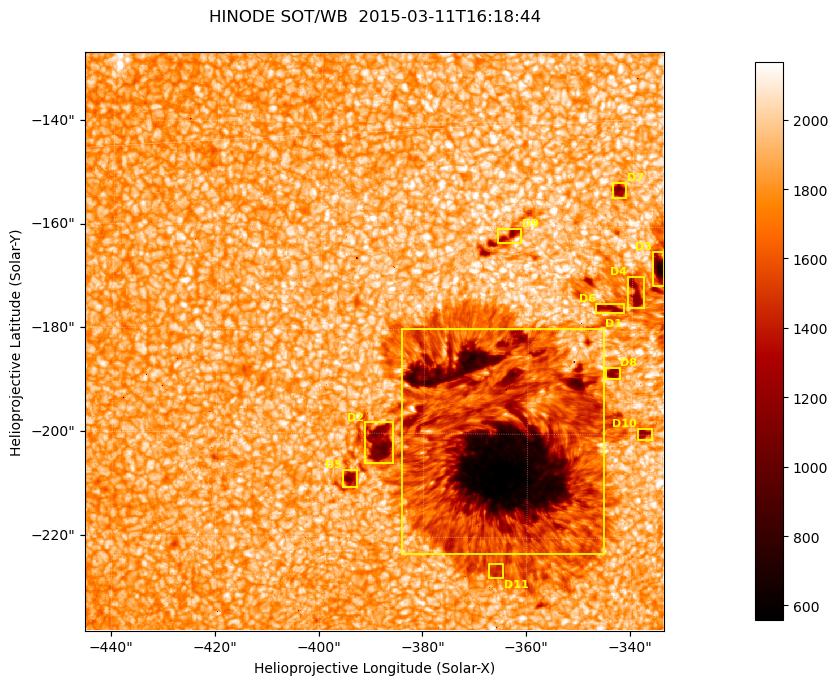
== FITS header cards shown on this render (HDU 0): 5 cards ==
TELESCOP= 'HINODE'
INSTRUME= 'SOT/WB'
DATE_OBS= '2015-03-11T16:18:44.930'
CTYPE1  = 'Solar-X'
CTYPE2  = 'Solar-Y'

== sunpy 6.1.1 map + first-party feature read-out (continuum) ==
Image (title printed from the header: HINODE SOT/WB  2015-03-11T16:18:44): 1024 x 1024 px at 0.109 arcsec/px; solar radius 966 arcsec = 8862 px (partial field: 0.4% of the solar disc is inside the frame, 100% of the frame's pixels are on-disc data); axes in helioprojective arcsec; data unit not stated in the header (colour bar unlabelled)
Orientation: roll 0.412 deg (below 1 deg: not rotated)
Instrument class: CONTINUUM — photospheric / low-chromospheric filtergram (red cont 6684): granulation and sunspots, dark-feature search
Dark features (sunspots / pores): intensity divided by the frame's on-disc median (partial field: no limb-darkening profile); reference = the frame's on-disc median (the 8%-of-disc-diameter window exceeds this field); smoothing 3 px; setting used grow <= 0.8, no closing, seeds <= 0.8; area >= 262 px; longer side >= 12 px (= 1.3 arcsec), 6 px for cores <= 0.7; partial field; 11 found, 11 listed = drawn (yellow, D1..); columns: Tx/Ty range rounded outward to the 1 arcsec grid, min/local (2 s.f., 1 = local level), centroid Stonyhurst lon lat
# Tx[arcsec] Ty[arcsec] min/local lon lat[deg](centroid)
D1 -385..-345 -224..-179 0.26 -23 -19
D2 -392..-385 -206..-197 0.5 -25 -19
D3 -337..-333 -172..-164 0.36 -21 -17
D4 -341..-337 -176..-169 0.58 -21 -17
D5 -396..-392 -211..-207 0.55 -25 -19
D6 -347..-341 -177..-174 0.6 -22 -17
D7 -344..-341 -155..-151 0.55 -22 -16
D8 -345..-342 -190..-187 0.58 -22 -18
D9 -366..-361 -164..-160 0.59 -23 -16
D10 -339..-336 -201..-198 0.61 -22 -19
D11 -368..-364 -228..-225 0.75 -24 -20